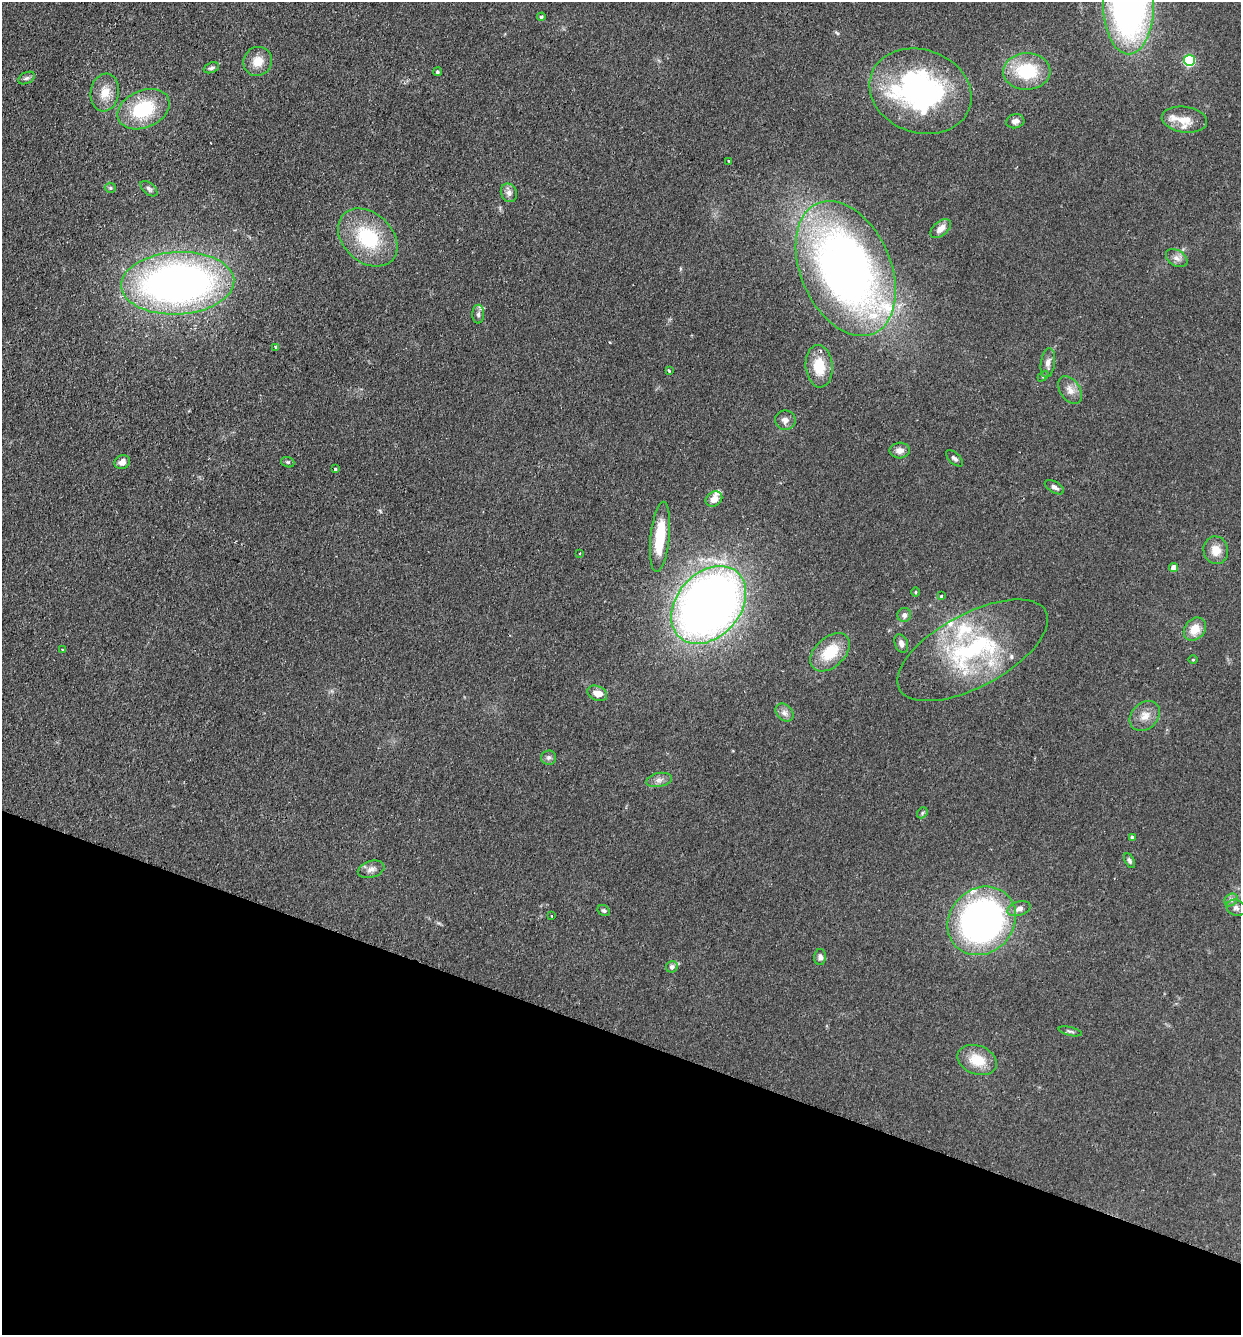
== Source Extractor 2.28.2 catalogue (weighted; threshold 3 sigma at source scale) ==
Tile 15 of 4 x 4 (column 3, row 4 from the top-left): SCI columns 2669-3907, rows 22-1354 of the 5462 x 5375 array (HDU 1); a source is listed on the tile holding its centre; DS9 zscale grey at full resolution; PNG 1243 x 1337 px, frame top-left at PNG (2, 2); each listed source drawn as its Kron ellipse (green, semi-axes under 4 px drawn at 4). Shown black and unused: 22% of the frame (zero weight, under 2 of 3 exposures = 3% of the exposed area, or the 3 px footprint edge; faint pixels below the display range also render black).
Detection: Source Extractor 2.28.2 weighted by HDU 2 'WHT'; one run over the whole footprint, this tile lists its part. Background 0.127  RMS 0.008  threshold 0.0359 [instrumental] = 3 sigma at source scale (4.5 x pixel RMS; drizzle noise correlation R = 1.50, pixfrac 1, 0.05/0.05 arcsec/px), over >= 5 px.
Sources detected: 82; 2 cosmic-ray / hot-pixel residue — neither listed nor drawn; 10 inside a brighter listed object's ellipse — not listed separately; the other 70 listed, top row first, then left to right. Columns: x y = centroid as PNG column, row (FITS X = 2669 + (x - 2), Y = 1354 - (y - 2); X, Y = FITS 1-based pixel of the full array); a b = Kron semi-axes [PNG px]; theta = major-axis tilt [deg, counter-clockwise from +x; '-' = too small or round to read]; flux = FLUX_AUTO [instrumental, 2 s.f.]
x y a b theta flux
1129 3 51 25 -90 370
541 17 4 4 - 1.4
1189 60 5 5 - 79
258 61 15 14 - 11
211 68 8 5 22 1.8
1027 71 23 18 2 42
437 72 4 4 - 1.2
27 78 9 5 26 1.9
920 91 52 41 -18 180
105 92 19 14 81 12
143 109 27 18 24 43
1184 120 23 13 -8 12
1015 121 9 7 14 3.6
729 161 2 2 - 0.75
110 188 5 5 - 1.1
149 189 10 5 -40 2.1
509 193 9 8 - 3.6
941 229 12 7 41 5.9
368 237 33 24 -43 51
1177 258 12 7 -33 3.9
846 269 71 45 -66 520
178 283 57 31 3 420
478 314 9 6 -90 2.2
276 347 4 3 - 2
1048 363 15 7 82 4.4
819 366 21 13 -85 21
669 371 4 3 - 0.77
1043 376 6 4 46 0.91
1070 390 15 10 -55 6.6
785 420 10 9 - 4
900 451 10 8 4 4.5
954 458 10 5 -44 2.3
122 462 8 7 - 5.2
288 462 7 5 -19 1.2
335 469 3 3 - 4
1054 487 10 5 -30 2.6
714 499 9 7 34 6.2
660 537 35 9 84 30
1216 550 14 12 -77 10
580 553 3 2 - 0.62
1174 568 4 4 - 9.3
915 592 4 3 - 0.73
941 596 4 4 - 0.69
709 605 44 31 49 650
904 615 7 6 - 3.2
1195 629 12 10 50 12
901 643 9 6 -69 3.6
63 650 3 3 - 1.3
973 650 83 36 28 110
830 652 23 15 43 25
1193 660 5 3 - 0.68
597 693 10 7 -24 7.4
784 713 10 7 -45 3.7
1145 716 17 13 43 8.5
549 758 7 7 - 2.1
659 780 13 7 11 3.9
922 813 6 4 49 1.2
1132 837 4 4 - 1.4
1130 861 8 4 -62 1.7
371 869 13 8 17 4.4
1231 900 7 6 - 2.1
1236 908 9 8 - 3.2
1019 909 12 7 18 3.7
604 911 7 5 -30 1.4
552 916 3 2 - 1.2
982 921 36 32 45 270
820 957 8 6 87 2.9
672 967 6 5 - 2.4
1070 1031 12 4 -13 1.7
977 1060 20 14 -21 18
Overlapping masked pixels (flux is a lower limit): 1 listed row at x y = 920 91
Isophote crosses this tile's border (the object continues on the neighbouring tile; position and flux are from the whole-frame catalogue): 1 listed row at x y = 1129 3